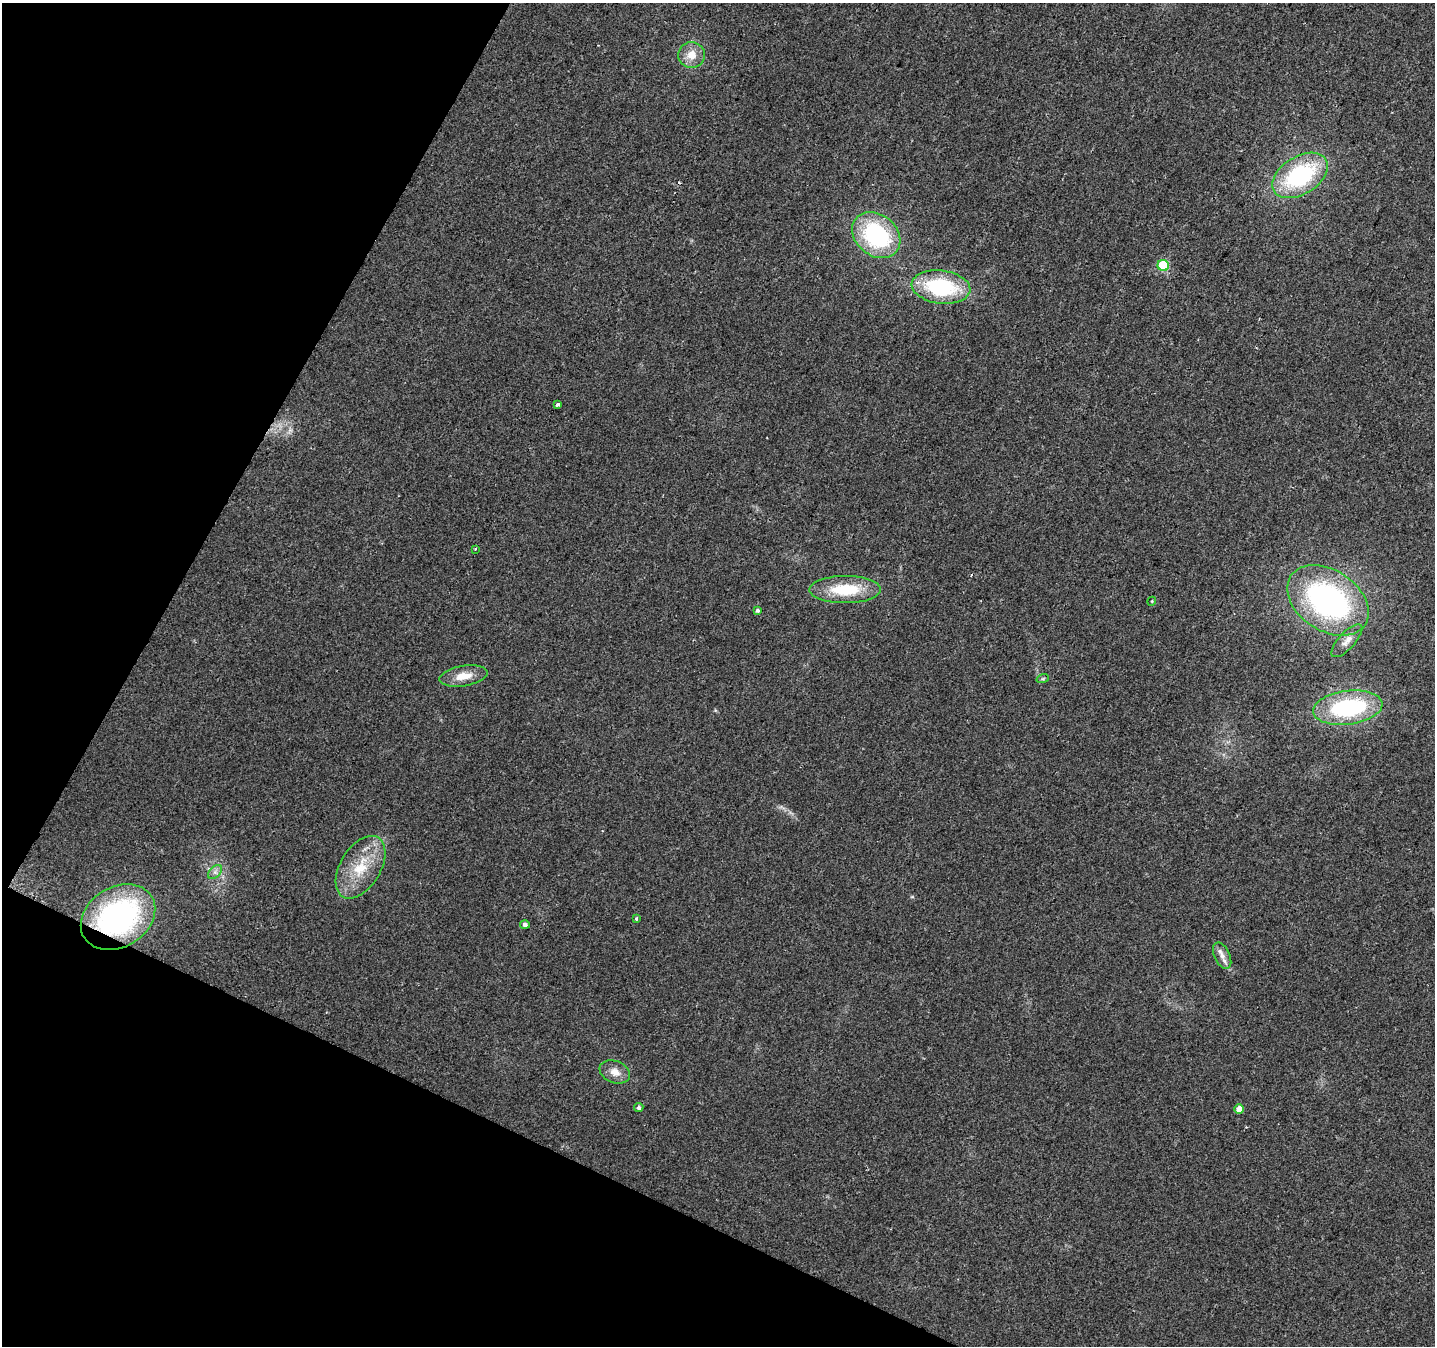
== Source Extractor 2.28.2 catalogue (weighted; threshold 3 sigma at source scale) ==
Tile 9 of 4 x 4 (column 1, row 3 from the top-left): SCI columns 1-1433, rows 1545-2888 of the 5740 x 5842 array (HDU 1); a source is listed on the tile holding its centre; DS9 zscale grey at full resolution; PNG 1437 x 1348 px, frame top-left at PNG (2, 3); each listed source drawn as its Kron ellipse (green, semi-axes under 4 px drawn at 4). Shown black and unused: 23% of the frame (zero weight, under 2 of 3 exposures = <1% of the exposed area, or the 3 px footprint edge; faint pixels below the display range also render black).
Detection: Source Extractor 2.28.2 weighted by HDU 2 'WHT'; one run over the whole footprint, this tile lists its part. Background 0.0516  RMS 0.0083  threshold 0.0372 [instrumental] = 3 sigma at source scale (4.5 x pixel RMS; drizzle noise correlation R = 1.50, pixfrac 1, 0.0396/0.0396 arcsec/px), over >= 5 px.
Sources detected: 25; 1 cosmic-ray / hot-pixel residue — neither listed nor drawn; the other 24 listed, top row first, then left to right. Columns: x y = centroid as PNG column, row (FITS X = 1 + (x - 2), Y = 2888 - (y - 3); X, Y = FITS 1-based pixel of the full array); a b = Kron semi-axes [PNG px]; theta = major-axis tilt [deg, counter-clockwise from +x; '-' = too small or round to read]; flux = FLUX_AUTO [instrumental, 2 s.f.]
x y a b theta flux
691 55 13 13 - 12
1300 175 31 19 32 93
876 235 26 20 -39 93
1163 265 6 5 - 53
941 287 29 16 -7 70
557 405 3 3 - 27
475 549 3 3 - 1.2
845 590 36 13 0 37
1328 600 44 30 -33 190
1152 601 4 3 - 0.74
757 610 4 4 - 1.5
1347 641 21 8 48 6.9
463 676 24 10 9 13
1043 678 6 4 20 1.1
1348 708 35 17 7 89
360 867 34 20 59 33
215 872 8 5 45 2.6
118 917 40 30 32 180
636 918 3 3 - 3.6
525 925 5 4 - 2.6
1222 956 14 7 -64 5.5
615 1072 16 11 -21 8.2
639 1108 5 4 - 2
1239 1109 5 4 - 7.5
Overlapping masked pixels (flux is a lower limit): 1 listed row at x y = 118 917